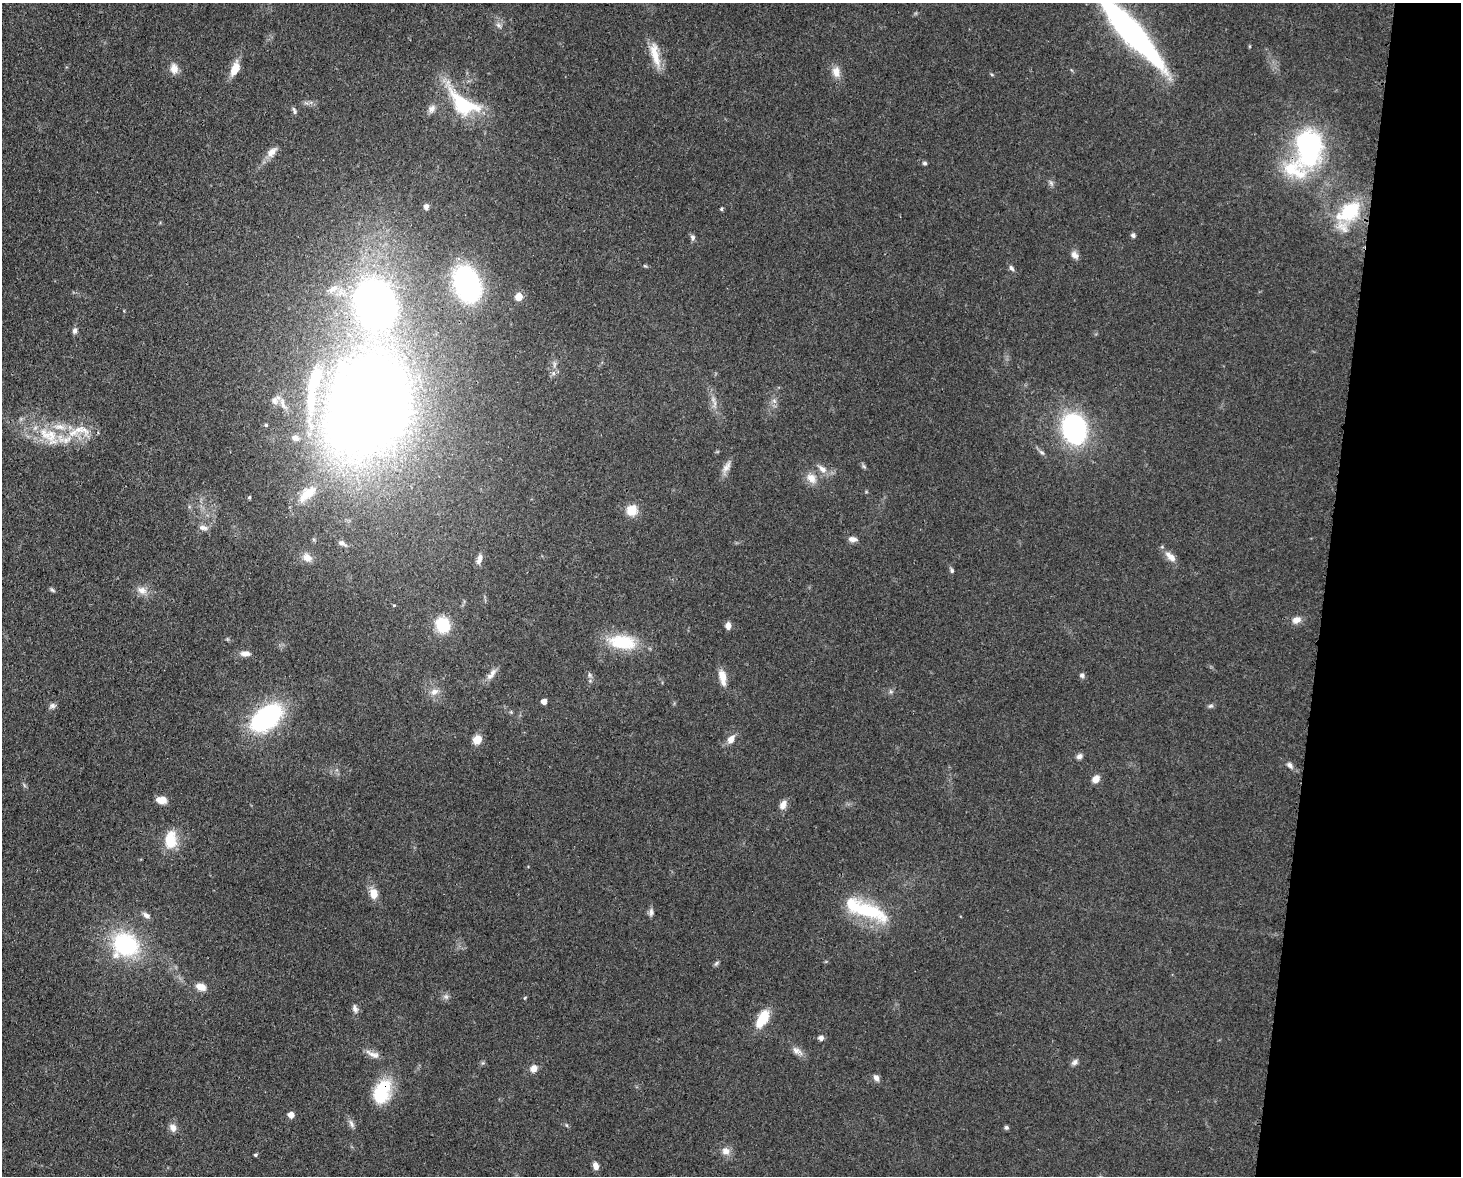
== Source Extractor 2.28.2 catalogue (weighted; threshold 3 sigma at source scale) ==
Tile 6 of 3 x 4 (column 3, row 2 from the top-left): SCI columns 3223-4681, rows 2422-3595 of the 4864 x 4844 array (HDU 1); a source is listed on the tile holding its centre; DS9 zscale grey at full resolution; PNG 1463 x 1178 px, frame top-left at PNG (2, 3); no overlay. Shown black and unused: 9% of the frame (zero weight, under 3 of 4 exposures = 9% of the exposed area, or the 3 px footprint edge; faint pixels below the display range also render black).
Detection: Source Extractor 2.28.2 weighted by HDU 2 'WHT'; one run over the whole footprint, this tile lists its part. Background 0.0931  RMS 0.0046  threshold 0.0207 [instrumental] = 3 sigma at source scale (4.5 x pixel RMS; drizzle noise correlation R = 1.50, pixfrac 1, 0.05/0.05 arcsec/px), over >= 5 px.
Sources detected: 112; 2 inside a brighter object's white glare — not listed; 4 inside a brighter listed object's ellipse — not listed separately; the other 106 listed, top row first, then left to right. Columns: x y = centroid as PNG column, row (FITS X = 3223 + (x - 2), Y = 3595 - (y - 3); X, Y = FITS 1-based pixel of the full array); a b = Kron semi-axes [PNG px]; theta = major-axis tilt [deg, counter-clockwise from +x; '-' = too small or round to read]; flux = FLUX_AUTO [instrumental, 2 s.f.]
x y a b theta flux
498 25 9 6 -27 1.5
1131 31 85 17 -48 140
655 54 36 10 -77 9.2
235 68 16 8 66 7.9
174 69 13 10 -79 3.9
836 72 16 11 -77 4.5
463 104 45 22 -34 34
431 109 13 9 53 2.6
294 110 9 4 -66 1.1
1309 148 43 29 89 77
272 152 16 9 46 4
925 163 4 4 - 1.2
1051 183 9 5 -54 1.2
426 207 6 6 - 2
721 209 4 3 - 0.77
1349 211 30 22 40 26
1133 235 4 4 - 1.6
692 237 9 6 -85 1.3
1074 255 11 8 -52 2.4
645 266 6 3 -18 0.58
1011 268 9 5 -52 1.3
467 284 22 15 -68 130
333 289 17 8 38 4
519 297 5 5 - 10
375 304 41 30 -76 260
75 330 8 6 81 1.6
554 364 9 4 81 1.3
553 373 6 6 - 1.4
314 382 47 17 69 25
713 399 8 6 82 1.8
274 400 11 8 -86 2
774 401 7 4 -19 1
283 404 15 6 -73 2.5
369 405 66 49 68 980
266 425 4 3 - 0.54
1074 429 25 19 -75 92
78 430 18 10 15 7.9
51 435 32 20 -77 17
295 438 10 7 -21 2
1042 452 9 5 -44 1.3
864 466 7 5 -32 0.87
726 467 19 8 57 3.4
822 469 14 8 -42 3.4
811 478 16 11 -49 5.2
307 493 34 14 40 14
632 510 12 11 - 7.7
203 528 13 7 -8 2.4
852 539 11 7 -5 2.3
342 543 13 6 -31 2
307 557 14 10 -31 4.1
1170 557 18 8 -42 4.1
479 559 14 7 71 2.7
952 571 7 5 -68 0.95
52 590 8 4 -38 0.89
142 590 14 10 -27 4.2
394 605 3 3 - 0.47
1296 620 12 9 23 3.4
443 625 13 12 - 20
728 626 8 6 -85 2.6
622 642 37 18 -8 21
245 654 13 7 0 2.7
491 674 19 7 54 3.4
590 675 8 6 -51 1.1
1082 675 7 6 - 1.2
722 677 19 8 -79 6
434 692 12 8 24 3.3
544 701 4 4 - 3.5
52 706 9 7 30 1.5
1211 706 8 5 26 1
511 712 5 5 - 0.55
266 718 22 14 39 100
477 739 8 7 - 6.8
731 739 9 7 56 3.8
1079 756 8 6 36 1.6
1290 765 10 6 -43 1.9
1096 779 8 7 - 3.7
162 800 11 7 -8 4.8
783 805 11 7 64 3.5
171 840 25 15 87 12
374 893 13 9 -77 5.4
867 911 50 18 -21 34
651 912 11 6 85 1.6
146 915 10 6 -39 2
125 945 27 24 -18 49
716 963 8 5 29 0.92
201 987 14 9 -19 4
446 997 9 7 -1 1.5
525 998 5 4 - 0.49
355 1009 12 7 -71 1.9
762 1019 22 11 59 12
821 1038 7 6 - 1.6
797 1051 15 8 -26 3
373 1054 21 8 -22 3.5
1075 1062 9 7 46 1.7
482 1063 6 4 70 0.69
534 1068 8 7 - 3.5
876 1078 10 7 -62 2
382 1091 30 18 68 23
291 1115 5 5 - 4.8
351 1124 13 6 -67 2
566 1125 6 3 -70 0.58
1006 1127 5 5 - 1.1
173 1128 11 8 -58 2.9
726 1151 12 10 -12 3.5
256 1155 4 4 - 0.75
596 1166 9 6 -73 2.6
Overlapping masked pixels (flux is a lower limit): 3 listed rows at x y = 1309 148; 369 405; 382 1091
Isophote crosses this tile's border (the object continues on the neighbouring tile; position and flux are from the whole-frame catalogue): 1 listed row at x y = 1131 31